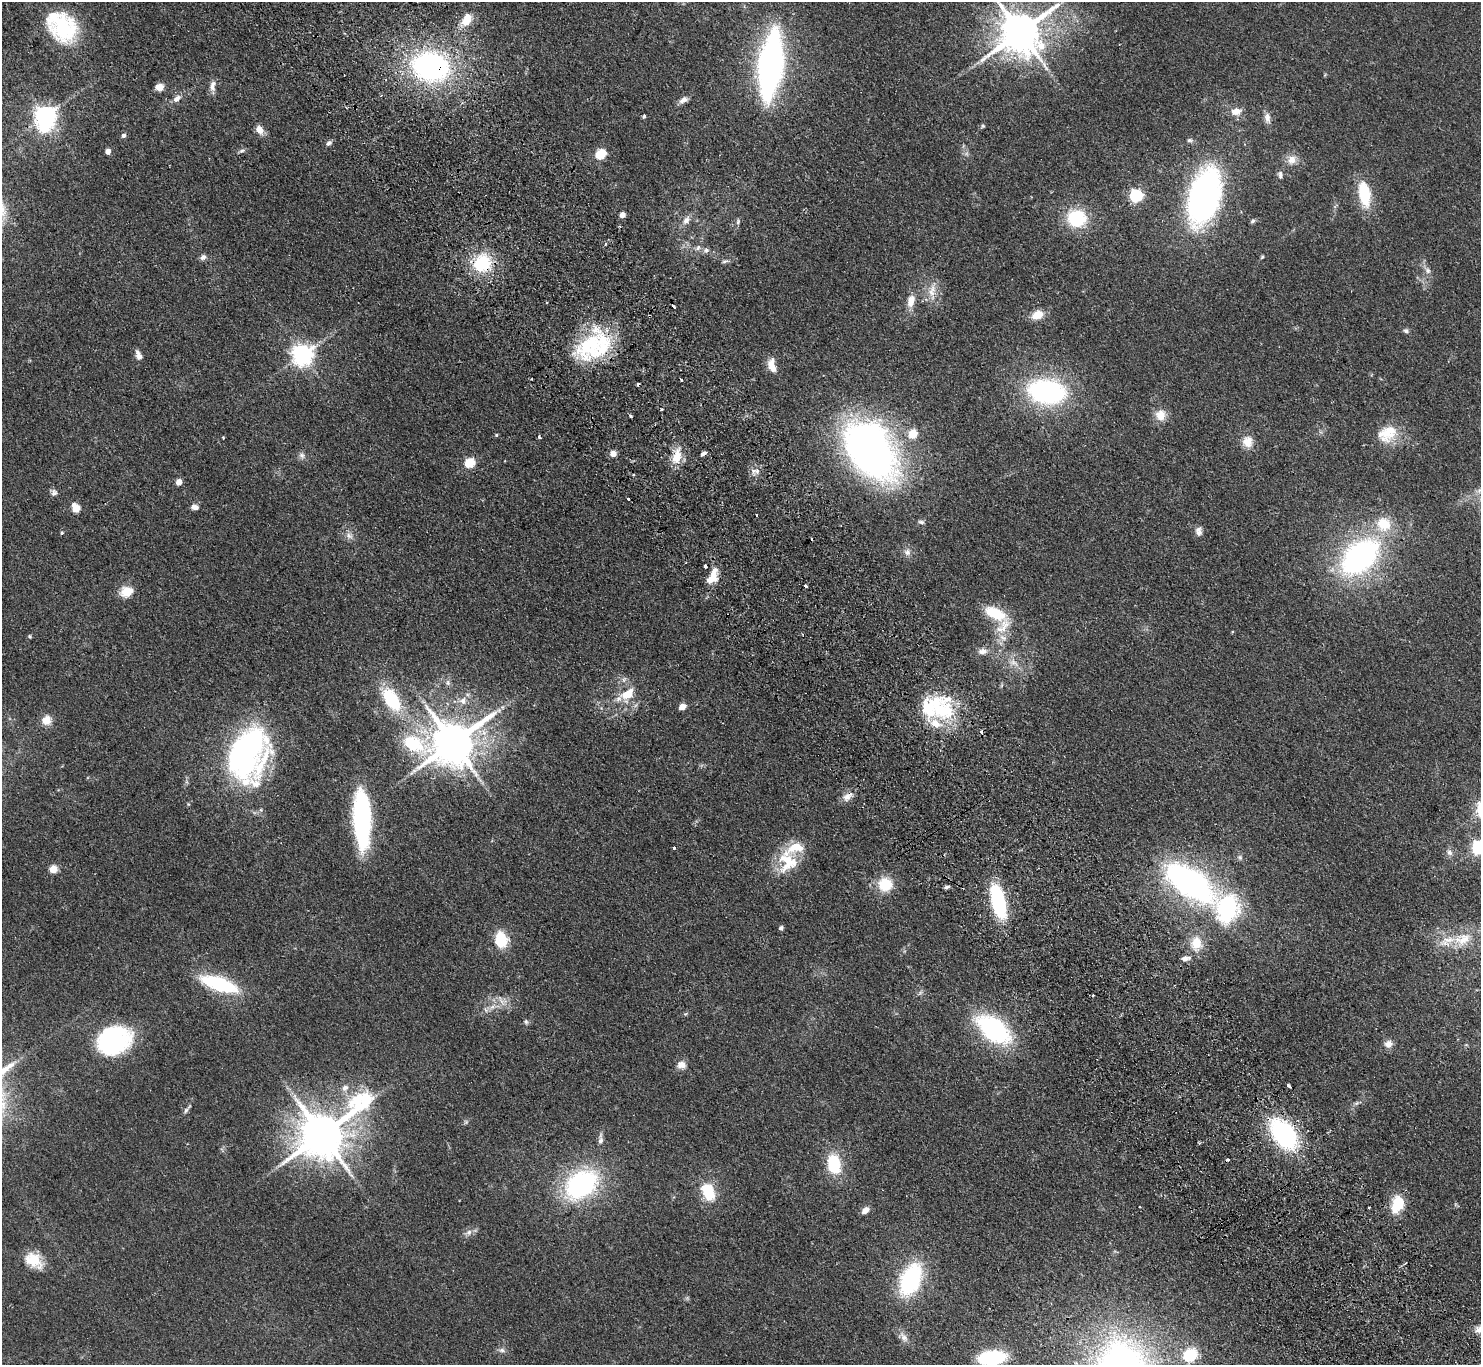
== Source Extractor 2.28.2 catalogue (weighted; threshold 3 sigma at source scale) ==
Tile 6 of 4 x 4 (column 2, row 2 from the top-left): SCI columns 1528-3006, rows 3062-4424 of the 6014 x 5985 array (HDU 1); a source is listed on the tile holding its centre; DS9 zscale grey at full resolution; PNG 1483 x 1367 px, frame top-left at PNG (2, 2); no overlay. Shown black and unused: <1% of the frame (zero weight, under 2 of 3 exposures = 3% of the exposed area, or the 3 px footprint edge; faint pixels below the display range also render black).
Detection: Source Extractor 2.28.2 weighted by HDU 2 'WHT'; one run over the whole footprint, this tile lists its part. Background 0.0514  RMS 0.0075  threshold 0.0337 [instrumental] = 3 sigma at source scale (4.5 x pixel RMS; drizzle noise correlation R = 1.50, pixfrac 1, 0.05/0.05 arcsec/px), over >= 5 px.
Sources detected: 175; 1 inside a brighter object's white glare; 11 cosmic-ray / hot-pixel residue — not listed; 15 inside a brighter listed object's ellipse — not listed separately; the other 148 listed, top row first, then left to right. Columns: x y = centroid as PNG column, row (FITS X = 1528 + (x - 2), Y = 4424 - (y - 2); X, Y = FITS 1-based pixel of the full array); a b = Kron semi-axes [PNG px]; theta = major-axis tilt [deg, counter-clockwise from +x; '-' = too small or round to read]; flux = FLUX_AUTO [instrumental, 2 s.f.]
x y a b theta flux
466 21 15 10 32 8.7
64 28 33 31 -75 53
1020 32 12 11 - 2700
771 65 49 15 83 320
431 67 33 25 -14 170
212 86 16 7 85 4.3
159 87 7 6 - 7.8
177 99 9 6 41 4.5
683 100 12 7 25 3.8
1236 111 12 8 6 7.1
46 116 8 7 - 540
644 116 4 3 - 1.5
1267 118 14 8 -79 4.1
983 126 5 5 - 1.1
260 130 12 8 -58 6.1
124 135 5 5 - 2
1189 140 7 5 -1 1.5
329 143 8 6 35 2.1
108 151 4 4 - 6.2
241 151 8 4 26 1.6
601 154 5 5 - 50
1292 160 13 11 50 6.7
1280 175 10 6 -83 2.4
1364 194 28 12 -80 30
1136 195 6 6 - 120
1204 197 57 29 74 210
622 215 5 4 - 7.4
1077 218 15 14 - 48
686 220 12 8 53 4.8
1253 221 7 5 36 1.5
738 222 7 5 71 1.5
605 244 4 3 - 0.79
698 248 9 5 63 2.3
706 250 8 7 - 2.3
203 257 8 7 - 2.6
1262 257 5 4 - 0.88
725 261 10 3 15 1.5
482 263 16 15 - 42
1428 270 9 7 -55 2.9
932 291 21 10 81 9.2
911 301 14 8 79 8.2
1037 315 13 9 21 10
1406 331 7 6 - 1.6
591 345 60 23 33 59
138 355 13 6 -70 3.9
302 355 7 7 - 490
772 365 19 10 -78 8
1047 391 28 18 -7 150
1160 415 14 13 - 9.5
631 416 3 3 - 1.3
1387 433 28 20 37 21
913 434 5 5 - 30
496 435 4 4 - 0.9
539 437 3 3 - 4.1
223 438 3 3 - 0.71
1248 442 15 13 -89 8.9
870 450 54 33 -53 450
704 453 6 3 34 8.9
613 454 4 4 - 10
302 455 9 8 - 2.7
677 457 16 9 78 15
470 463 5 5 - 46
757 471 9 6 -13 3.2
633 475 3 3 - 1.1
179 482 5 4 - 10
54 493 9 8 - 2.5
195 507 8 6 -7 3.7
76 508 6 5 - 25
757 515 3 2 - 0.77
921 522 8 5 -9 1.6
1384 524 18 17 - 22
1199 531 12 8 -87 3.7
62 533 4 4 - 0.85
349 536 11 8 -21 3.7
907 552 9 9 - 3.6
1360 557 33 21 43 200
705 566 4 3 - 3.2
713 575 19 9 81 10
127 592 15 12 17 11
995 613 24 11 -26 27
30 636 5 4 - 0.87
1003 638 12 7 -23 4.7
983 651 13 8 5 4.6
1014 662 15 8 -33 6.1
448 683 8 7 - 2.3
628 694 20 12 45 15
391 699 25 13 -58 43
463 701 11 10 - 5.5
682 707 5 4 - 13
941 709 42 25 -42 53
46 720 12 12 - 7.7
453 743 17 12 12 3100
245 752 46 27 67 220
847 797 16 9 42 5.4
188 804 5 3 - 0.67
261 810 6 4 -72 0.92
362 818 50 16 -87 120
674 848 3 3 - 1.2
1479 848 6 6 - 160
1450 853 8 7 - 2.6
1240 857 7 6 - 1.8
787 861 32 25 -81 30
53 869 5 5 - 20
1190 883 52 25 -34 210
885 884 16 15 - 20
946 887 6 4 26 1.6
998 901 24 9 -76 91
781 928 6 5 - 1.6
1464 939 26 16 37 18
501 940 13 9 -80 31
1196 943 19 16 -89 15
1185 959 9 6 3 3.4
219 984 31 11 -18 73
492 1007 7 4 18 2.4
486 1010 7 4 -70 1.4
685 1014 6 4 18 0.93
526 1022 7 5 -88 1.4
993 1029 28 16 -38 130
113 1040 27 21 21 110
1388 1044 11 10 - 4.4
681 1065 12 10 3 5
1289 1086 5 3 - 11
345 1088 10 8 39 4
1356 1103 6 5 - 1.4
186 1110 9 5 60 1.9
466 1122 6 4 -45 1.2
322 1134 19 12 39 3500
1284 1134 27 16 -54 110
600 1139 16 6 88 3.4
1199 1143 4 3 - 0.82
834 1164 19 12 -79 35
581 1184 28 20 36 130
708 1192 19 12 -64 25
1398 1204 15 10 72 26
1139 1206 3 2 - 0.81
1369 1207 3 2 - 0.67
865 1210 9 6 43 4.7
469 1232 9 8 - 3.1
34 1260 22 15 -33 17
1405 1263 5 2 - 0.74
910 1280 29 17 67 86
687 1298 5 5 - 1.1
1479 1329 11 9 29 5
904 1337 17 8 -55 5.4
502 1350 9 6 -3 2.4
1118 1351 19 16 -75 35
1190 1355 13 11 34 24
992 1358 20 10 8 72
Overlapping masked pixels (flux is a lower limit): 4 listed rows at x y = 431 67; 482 263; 847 797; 1284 1134
Isophote crosses this tile's border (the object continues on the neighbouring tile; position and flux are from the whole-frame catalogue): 4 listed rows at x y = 1020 32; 1479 848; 1479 1329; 992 1358